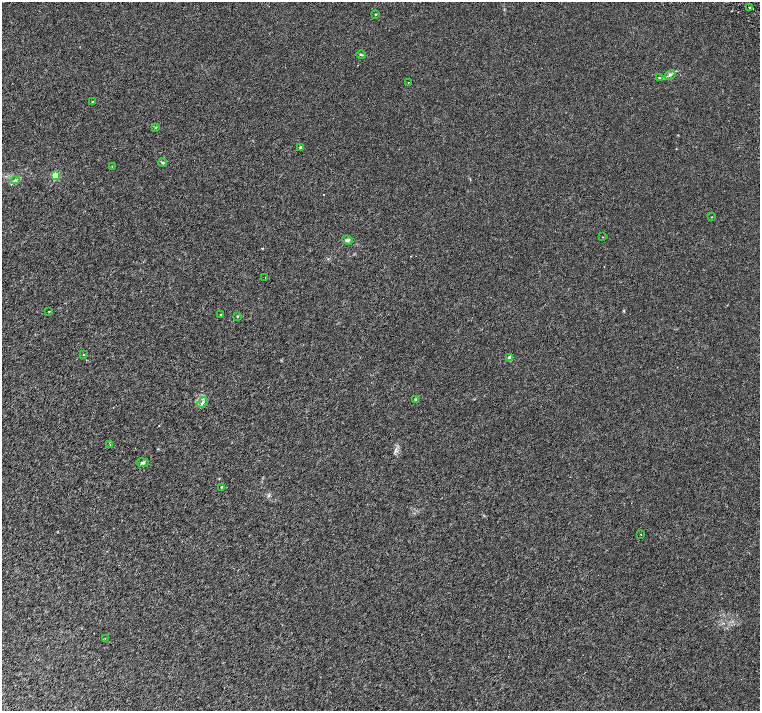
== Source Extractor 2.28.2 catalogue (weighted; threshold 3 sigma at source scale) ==
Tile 7 of 4 x 4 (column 3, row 2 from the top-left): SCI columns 3083-4597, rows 3114-4530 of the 6161 x 6161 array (HDU 1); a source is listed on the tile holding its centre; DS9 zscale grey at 2 x 2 block average (1 PNG px = mean of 2 x 2 image px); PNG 762 x 713 px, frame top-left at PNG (2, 2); each listed source drawn as its Kron ellipse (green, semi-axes under 4 px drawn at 4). Shown black and unused: <1% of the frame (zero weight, under 3 of 6 exposures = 3% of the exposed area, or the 3 px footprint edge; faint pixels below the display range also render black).
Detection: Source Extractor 2.28.2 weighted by HDU 2 'WHT'; one run over the whole footprint, this tile lists its part. Background 8.20e-04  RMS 0.0013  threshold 0.00539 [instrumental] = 3 sigma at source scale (4.09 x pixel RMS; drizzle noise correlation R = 1.36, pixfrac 0.8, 0.0396/0.0396 arcsec/px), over >= 5 px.
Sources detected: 29; all 29 listed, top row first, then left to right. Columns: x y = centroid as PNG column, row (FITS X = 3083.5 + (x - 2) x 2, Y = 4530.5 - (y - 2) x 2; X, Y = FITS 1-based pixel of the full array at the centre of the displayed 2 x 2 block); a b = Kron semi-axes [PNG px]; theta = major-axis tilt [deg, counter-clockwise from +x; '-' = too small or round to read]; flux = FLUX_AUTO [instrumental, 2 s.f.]
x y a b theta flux
750 7 2 2 - 0.33
375 14 2 2 - 0.26
361 55 5 3 - 0.31
670 75 6 3 28 0.52
659 78 4 3 - 0.29
409 82 2 2 - 0.1
92 101 2 2 - 0.13
156 128 3 2 - 0.18
301 147 3 3 - 0.3
163 163 4 3 - 0.3
112 166 2 2 - 0.097
55 176 3 3 - 10
15 180 4 2 - 0.29
712 217 2 2 - 0.17
603 237 2 2 - 0.1
347 240 5 4 - 0.54
265 278 2 2 - 0.12
49 311 2 2 - 0.14
220 314 2 2 - 0.2
237 316 2 2 - 0.32
84 354 2 2 - 0.14
510 357 2 2 - 2.3
416 400 2 2 - 1.6
202 402 6 4 46 0.61
110 444 2 2 - 0.11
143 463 6 3 -7 0.44
221 487 3 2 - 0.18
641 534 2 2 - 0.092
105 639 2 2 - 0.11
Diffuse or blended objects may show on this block-average render without a row.